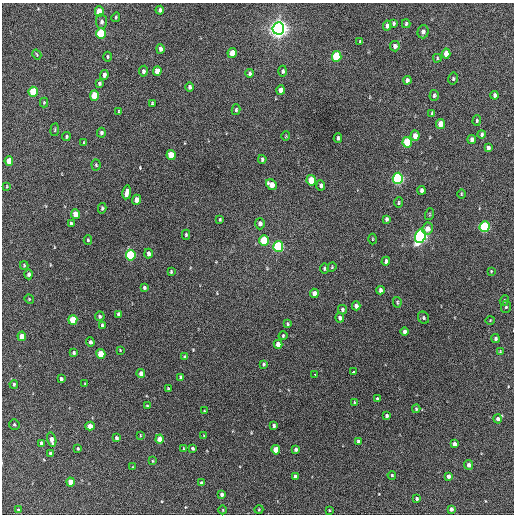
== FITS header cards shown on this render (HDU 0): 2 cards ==
NAXIS1  =                  512 / Axis length
NAXIS2  =                  512 / Axis length

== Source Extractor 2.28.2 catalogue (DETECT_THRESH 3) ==
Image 512 x 512 px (HDU 0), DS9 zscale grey, 1 PNG px = 1 image px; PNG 516 x 516 px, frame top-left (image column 1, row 512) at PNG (2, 3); each listed source drawn as its Kron ellipse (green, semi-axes under 4 px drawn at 4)
Background 579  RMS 16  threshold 49.1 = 3 sigma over >= 5 px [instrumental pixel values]
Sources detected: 165; all 165 listed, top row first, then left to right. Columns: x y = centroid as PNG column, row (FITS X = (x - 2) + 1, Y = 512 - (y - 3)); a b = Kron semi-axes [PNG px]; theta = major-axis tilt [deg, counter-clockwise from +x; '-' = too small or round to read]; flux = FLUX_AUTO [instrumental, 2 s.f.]
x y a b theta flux
160 10 4 3 - 2300
99 12 5 4 - 22000
116 17 5 3 - 1200
101 22 7 5 -85 3300
394 23 4 3 - 1500
406 24 4 3 - 1600
387 26 5 4 - 4000
278 28 6 6 - 810000
423 32 6 5 - 4100
101 33 5 4 - 77000
360 42 3 3 - 1200
395 46 5 4 - 4200
160 49 5 3 - 3500
232 53 5 4 - 13000
446 54 5 4 - 10000
37 55 5 3 - 1100
337 56 5 4 - 73000
107 57 5 2 - 1100
437 58 4 3 - 1100
143 71 5 4 - 2600
157 71 5 4 - 13000
283 71 5 4 - 2100
250 73 4 3 - 2500
104 75 5 4 - 3700
453 79 6 4 78 1800
407 80 4 4 - 3000
99 83 4 3 - 1700
190 87 4 4 - 2500
281 90 5 4 - 6200
33 92 5 4 - 40000
94 95 5 4 - 25000
434 95 5 4 - 1800
495 95 4 3 - 2900
44 102 5 4 - 1100
152 103 3 2 - 1200
236 110 5 4 - 1500
119 112 3 2 - 1000
432 113 4 3 - 1300
477 120 5 4 - 1500
441 124 5 4 - 14000
55 130 6 3 82 1000
101 133 5 4 - 2500
482 134 4 3 - 1800
286 136 5 3 - 810
415 136 5 4 - 8800
66 137 4 4 - 1500
338 138 4 3 - 2000
472 139 4 4 - 4200
407 142 5 4 - 44000
84 143 3 3 - 940
488 148 4 4 - 2600
171 155 5 4 - 21000
262 159 4 3 - 1900
9 161 5 4 - 16000
96 165 5 4 - 1500
398 178 5 5 - 200000
311 180 5 4 - 25000
271 185 6 4 -42 9400
321 185 5 4 - 3100
7 186 4 2 - 830
421 190 4 3 - 2700
127 192 7 4 80 7500
461 194 4 3 - 1000
136 200 5 4 - 6100
399 203 5 4 - 1300
102 208 5 4 - 1700
75 214 5 4 - 14000
430 214 6 3 72 1000
220 219 3 3 - 1200
387 219 4 3 - 1900
71 224 4 3 - 2900
260 224 5 5 - 4600
484 227 5 5 - 100000
428 229 6 5 - 7100
186 235 5 4 - 1600
420 236 7 5 69 330000
372 239 5 3 - 930
88 240 5 4 - 1400
264 240 5 4 - 43000
278 246 5 5 - 100000
148 254 5 3 - 3500
131 255 5 5 - 99000
386 261 4 4 - 2800
24 265 4 4 - 1100
332 267 5 4 - 1100
324 268 5 4 - 2000
491 271 3 3 - 840
171 272 4 3 - 1200
29 274 5 4 - 2800
144 288 3 3 - 1900
380 290 4 3 - 2900
314 293 5 4 - 6800
29 299 5 4 - 1100
504 300 5 4 - 1300
397 302 5 4 - 1400
356 306 4 4 - 3700
506 307 6 5 - 1900
342 310 5 4 - 1900
119 314 4 4 - 4100
100 316 5 5 - 2300
340 318 5 4 - 3700
424 318 6 5 - 1800
73 320 5 4 - 38000
490 320 4 3 - 890
287 324 4 3 - 1400
102 326 4 3 - 2000
405 332 4 4 - 4000
283 335 4 3 - 1300
22 336 4 4 - 11000
495 339 4 4 - 2100
90 342 4 4 - 2900
278 344 4 4 - 7000
120 350 2 2 - 690
500 351 4 3 - 940
74 353 3 3 - 1700
101 354 5 4 - 26000
185 357 3 3 - 1800
263 364 4 3 - 1500
353 372 3 3 - 8000
141 373 4 4 - 5300
315 375 3 2 - 2400
181 377 4 3 - 2100
61 379 4 3 - 2500
85 383 3 2 - 730
14 384 4 3 - 1500
168 389 3 2 - 1000
377 399 4 3 - 2100
355 402 4 3 - 930
147 406 4 4 - 1300
416 409 4 3 - 1400
204 411 3 3 - 980
386 416 4 3 - 2300
498 419 4 4 - 3800
14 425 5 5 - 1800
90 426 5 4 - 9800
274 426 3 3 - 2000
140 435 3 2 - 810
204 436 3 3 - 920
116 438 4 3 - 2400
159 439 4 4 - 13000
52 440 7 4 -77 6800
358 441 4 3 - 2200
41 443 4 3 - 2800
454 444 4 4 - 5100
192 448 3 3 - 1800
78 449 3 3 - 990
183 449 4 2 - 770
296 449 4 3 - 2500
276 450 4 4 - 19000
50 453 3 3 - 2300
153 461 4 3 - 850
469 465 5 4 - 4100
133 467 3 2 - 660
392 475 4 3 - 1200
448 476 4 4 - 4700
295 477 4 3 - 2700
70 482 4 4 - 16000
201 483 3 3 - 2200
222 494 4 3 - 3100
417 499 4 3 - 1900
259 509 4 3 - 890
451 509 4 3 - 4000
18 510 3 3 - 1700
223 510 4 3 - 750
329 510 3 2 - 970